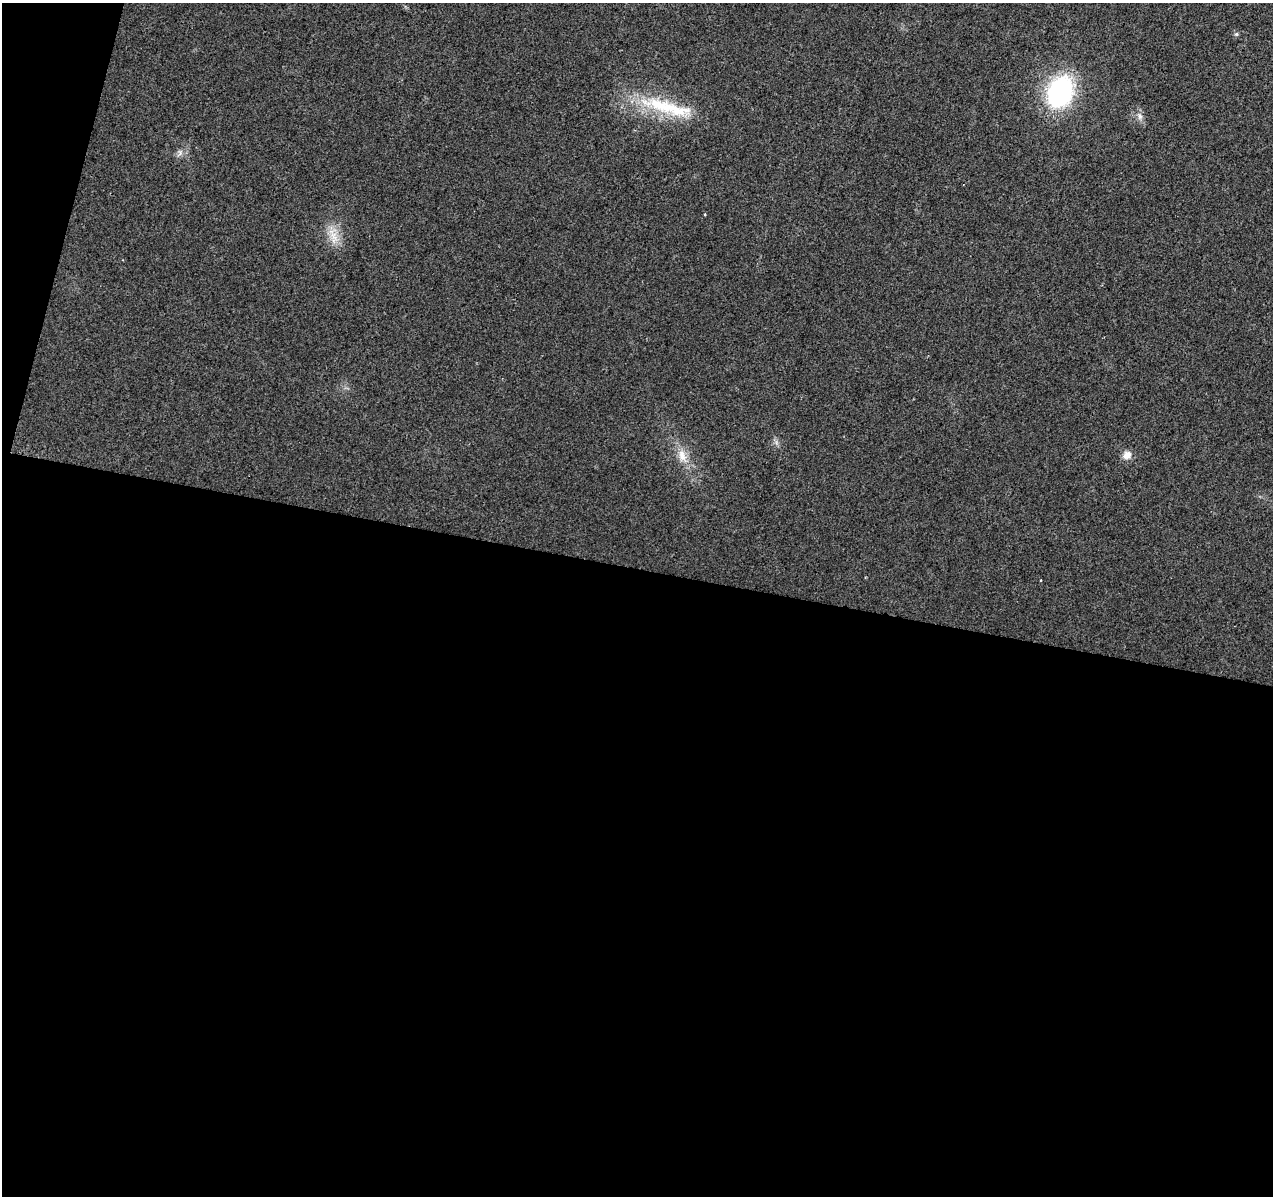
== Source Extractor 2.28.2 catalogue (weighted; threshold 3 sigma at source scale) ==
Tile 13 of 4 x 4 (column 1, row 4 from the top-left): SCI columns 7-1277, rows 283-1476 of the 5090 x 5277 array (HDU 1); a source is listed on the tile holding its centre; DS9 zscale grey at full resolution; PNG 1275 x 1198 px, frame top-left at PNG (2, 3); no overlay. Shown black and unused: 55% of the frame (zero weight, under 2 of 3 exposures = <1% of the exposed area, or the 3 px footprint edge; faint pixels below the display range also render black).
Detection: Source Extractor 2.28.2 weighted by HDU 2 'WHT'; one run over the whole footprint, this tile lists its part. Background 0.0226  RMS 0.006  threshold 0.0272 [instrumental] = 3 sigma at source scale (4.5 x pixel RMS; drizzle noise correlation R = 1.50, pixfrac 1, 0.0396/0.0396 arcsec/px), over >= 5 px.
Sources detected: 10; all 10 listed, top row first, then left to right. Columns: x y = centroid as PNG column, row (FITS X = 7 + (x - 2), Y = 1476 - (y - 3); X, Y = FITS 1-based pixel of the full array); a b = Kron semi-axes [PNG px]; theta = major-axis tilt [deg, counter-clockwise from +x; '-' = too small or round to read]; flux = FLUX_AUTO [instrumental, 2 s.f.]
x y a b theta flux
1236 34 5 5 - 0.98
1060 92 22 17 66 120
666 106 75 17 -13 42
1140 116 10 7 -70 2.8
180 153 11 7 68 2.5
705 214 3 3 - 0.59
334 237 28 11 -85 10
776 442 7 4 -72 1.6
1127 455 12 10 26 4.6
682 456 22 11 -73 9.2